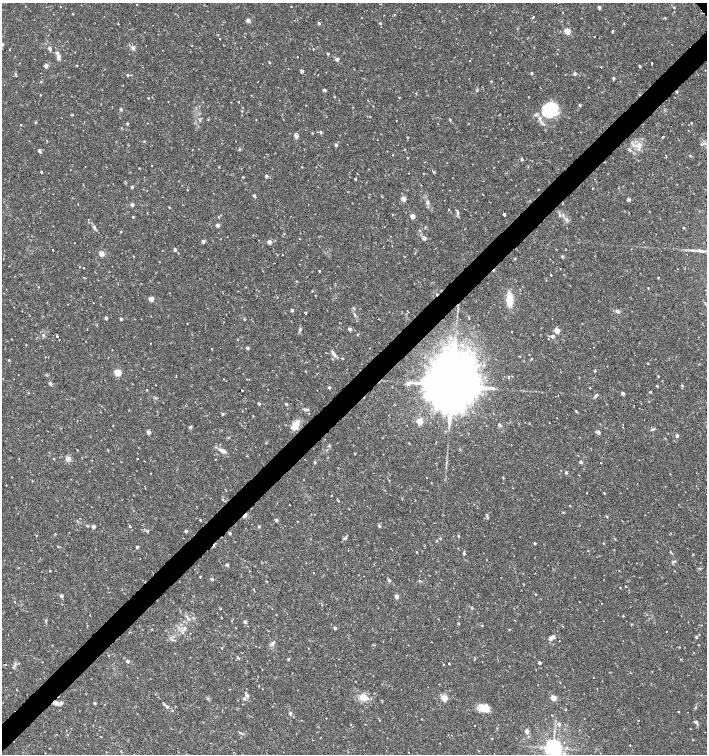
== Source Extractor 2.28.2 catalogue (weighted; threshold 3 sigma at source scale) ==
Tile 7 of 4 x 4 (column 3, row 2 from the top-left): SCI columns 3028-4436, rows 3008-4510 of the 5991 x 6017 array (HDU 1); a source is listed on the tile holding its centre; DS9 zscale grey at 2 x 2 block average (1 PNG px = mean of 2 x 2 image px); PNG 709 x 756 px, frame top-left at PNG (2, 3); no overlay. Shown black and unused: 4% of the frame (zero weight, under 2 of 3 exposures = <1% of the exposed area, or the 3 px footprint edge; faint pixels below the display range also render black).
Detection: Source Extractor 2.28.2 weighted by HDU 2 'WHT'; one run over the whole footprint, this tile lists its part. Background 0.0173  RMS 0.0019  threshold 0.00854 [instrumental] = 3 sigma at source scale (4.5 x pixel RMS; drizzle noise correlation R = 1.50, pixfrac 1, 0.0396/0.0396 arcsec/px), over >= 5 px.
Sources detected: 375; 28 cosmic-ray / hot-pixel residue — not listed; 1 coinciding with a brighter row at this scale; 11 inside a brighter listed object's ellipse — not listed separately; the other 335 listed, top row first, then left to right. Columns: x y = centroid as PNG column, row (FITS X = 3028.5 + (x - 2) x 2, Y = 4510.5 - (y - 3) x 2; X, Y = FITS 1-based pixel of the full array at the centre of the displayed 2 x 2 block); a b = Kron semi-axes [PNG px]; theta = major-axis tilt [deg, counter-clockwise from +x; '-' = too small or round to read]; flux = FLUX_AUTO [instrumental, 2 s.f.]
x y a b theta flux
137 4 2 2 - 0.23
60 7 2 2 - 0.17
599 7 2 2 - 2.1
674 7 3 2 - 0.39
73 14 2 2 - 0.42
395 15 3 2 - 0.33
533 17 3 2 - 0.31
248 20 3 2 - 3.1
319 23 2 2 - 1.2
380 23 3 2 - 0.41
118 24 2 2 - 0.23
152 25 2 2 - 2.3
567 31 3 3 - 12
612 32 3 2 - 0.35
594 37 2 2 - 0.18
219 39 2 2 - 0.17
360 42 2 2 - 0.76
2 44 2 2 - 1.5
192 45 2 2 - 0.17
133 47 3 2 - 2.9
50 48 3 2 - 2.2
328 53 2 2 - 0.69
297 56 2 2 - 0.15
58 57 7 4 -75 1.3
337 59 3 2 - 2.1
269 62 3 2 - 0.41
652 63 2 2 - 1.7
76 65 2 2 - 0.26
46 66 2 2 - 3.5
640 66 2 2 - 0.67
601 67 2 2 - 1
302 71 3 2 - 1.5
532 73 3 2 - 0.6
16 74 3 3 - 0.54
575 74 2 2 - 1.4
128 75 3 2 - 0.68
613 78 3 2 - 1.3
40 81 3 2 - 0.27
324 90 2 2 - 1.7
40 95 2 2 - 0.25
251 95 2 2 - 0.16
334 96 3 2 - 0.2
148 98 2 2 - 0.29
238 102 2 2 - 0.22
306 105 2 2 - 0.15
579 105 3 2 - 0.72
545 108 24 12 51 8.6
121 109 2 2 - 1.3
242 111 2 2 - 0.32
72 115 4 2 - 0.31
370 117 2 2 - 0.27
450 119 3 2 - 0.58
200 120 4 3 - 0.62
208 120 2 2 - 0.23
36 122 3 3 - 0.45
84 122 2 2 - 0.2
127 123 3 3 - 0.33
468 123 2 2 - 0.17
691 123 2 2 - 0.33
21 125 2 2 - 0.28
321 132 3 3 - 0.94
312 133 3 2 - 0.25
296 136 2 2 - 3.7
663 136 2 2 - 5.2
407 137 2 2 - 0.39
144 141 3 2 - 0.33
222 143 2 2 - 0.42
701 144 3 2 - 0.37
336 145 2 2 - 1.4
638 145 11 6 28 3.3
404 149 2 2 - 0.21
39 150 3 2 - 1.7
392 155 2 2 - 0.23
666 155 2 2 - 0.71
690 155 3 2 - 0.41
407 158 2 2 - 0.38
522 159 2 2 - 0.87
219 167 2 2 - 0.21
139 168 3 2 - 0.23
432 170 2 2 - 1.8
41 172 2 2 - 0.55
434 172 2 2 - 0.47
423 173 2 2 - 0.21
266 176 2 2 - 1.7
242 177 3 2 - 0.31
355 179 2 2 - 0.57
594 179 2 2 - 0.29
113 184 2 2 - 1.2
132 187 2 2 - 1.4
593 188 2 2 - 0.22
538 190 2 2 - 1.2
348 192 2 2 - 0.16
254 195 2 2 - 1.2
382 196 3 2 - 0.31
163 197 2 2 - 0.51
403 199 3 2 - 5.7
629 199 2 2 - 2
444 200 2 2 - 0.23
427 202 5 4 - 0.82
78 204 2 2 - 0.16
132 205 2 2 - 2.3
169 207 2 2 - 0.37
448 209 2 2 - 0.59
457 212 9 2 -81 0.76
504 214 2 2 - 1.2
560 215 3 2 - 0.58
412 216 3 2 - 5
133 217 2 2 - 0.58
219 217 3 2 - 0.28
566 219 4 4 - 0.86
88 220 3 2 - 0.37
217 225 2 2 - 3.1
94 227 4 3 - 0.69
684 228 2 2 - 0.36
284 234 2 2 - 0.27
424 238 6 4 64 0.85
203 241 2 2 - 2.1
269 242 2 2 - 3.6
175 249 2 2 - 1.5
566 249 2 2 - 0.24
52 250 2 2 - 0.54
701 251 14 4 -5 2.3
101 254 3 2 - 7.2
133 256 2 2 - 0.28
562 256 3 2 - 0.79
515 258 2 2 - 0.51
83 268 2 2 - 0.6
560 269 2 2 - 0.69
319 271 2 2 - 0.75
551 275 2 2 - 0.37
658 278 2 2 - 0.43
297 281 2 2 - 0.24
38 287 2 2 - 0.23
648 288 2 2 - 0.35
151 299 3 2 - 6.7
509 299 11 5 -90 8.6
67 304 2 2 - 0.31
292 310 2 2 - 1.7
617 311 5 4 - 1.1
305 313 2 2 - 0.7
106 318 2 2 - 1.2
121 319 2 2 - 1
244 319 3 2 - 0.38
187 323 2 2 - 0.2
340 323 2 2 - 0.25
300 329 4 3 - 0.8
350 329 2 2 - 2.5
557 330 3 2 - 7.7
512 332 2 2 - 0.24
358 334 3 2 - 0.32
43 335 3 3 - 0.63
57 336 2 2 - 2.6
553 336 2 2 - 1.8
237 339 2 2 - 0.16
150 343 2 2 - 0.41
462 345 5 4 - 0.98
247 348 2 2 - 1.5
212 349 2 2 - 0.17
334 354 7 4 -56 1.4
519 356 2 2 - 0.28
45 357 2 2 - 0.16
531 359 3 2 - 0.33
9 360 3 2 - 0.37
648 364 2 2 - 0.37
484 365 3 3 - 0.73
305 371 2 2 - 0.27
595 371 2 2 - 0.66
117 372 3 3 - 17
512 376 2 2 - 0.22
658 376 2 2 - 0.34
508 377 3 2 - 0.33
247 379 3 2 - 0.19
50 384 3 2 - 1.5
408 384 5 5 - 1
452 385 17 12 -57 6000
657 386 3 2 - 0.41
329 387 2 2 - 1.1
590 388 2 2 - 0.52
147 390 2 2 - 0.26
242 391 2 2 - 5.4
650 392 2 2 - 0.59
28 393 2 2 - 0.22
623 393 2 2 - 1.7
596 395 7 2 53 0.66
259 403 2 2 - 1.5
286 404 2 2 - 1.2
306 409 7 3 -10 0.9
129 410 2 2 - 0.21
576 411 3 2 - 0.62
41 412 2 2 - 0.19
222 414 3 2 - 0.92
253 416 3 2 - 0.19
419 421 3 3 - 12
549 422 2 2 - 0.14
529 423 2 2 - 0.22
499 425 4 4 - 0.66
113 426 2 2 - 0.34
190 427 3 3 - 0.71
295 428 15 5 55 3.3
652 429 5 3 - 0.76
148 432 2 2 - 2.7
598 432 2 2 - 3.4
677 436 2 2 - 1.4
228 438 2 2 - 0.29
266 443 3 2 - 0.26
409 443 3 2 - 0.27
329 445 3 2 - 0.34
224 451 8 4 -20 1.4
355 453 2 2 - 0.32
68 458 7 5 6 1.7
54 459 3 2 - 0.29
137 459 2 2 - 0.81
315 462 3 3 - 0.41
581 462 2 2 - 1.4
601 463 2 2 - 0.63
561 471 2 2 - 0.34
566 472 2 2 - 1.3
151 473 2 2 - 0.17
426 477 2 2 - 0.2
503 477 3 2 - 0.32
431 483 2 2 - 0.19
6 485 2 2 - 0.24
144 486 2 2 - 0.26
586 493 2 2 - 4.4
604 493 3 2 - 0.32
331 496 2 2 - 0.27
222 499 2 2 - 0.4
534 499 2 2 - 0.47
338 501 2 2 - 0.46
289 505 2 2 - 0.17
570 506 2 2 - 0.23
245 515 4 2 - 2.6
486 515 4 2 - 0.47
607 517 3 2 - 0.37
200 520 2 2 - 0.49
276 520 2 2 - 1.4
78 521 5 2 - 0.39
87 525 3 2 - 0.51
259 526 2 2 - 0.78
379 526 2 2 - 1.7
93 527 2 2 - 2.7
130 527 2 2 - 0.24
147 531 2 2 - 1.4
186 531 2 2 - 1.4
230 533 2 2 - 1.2
55 534 3 2 - 0.2
36 535 3 2 - 0.26
458 536 2 2 - 0.6
345 538 6 3 41 0.69
440 538 3 3 - 0.37
615 539 2 2 - 0.24
436 541 3 3 - 0.29
535 543 3 2 - 0.53
603 543 2 2 - 0.27
58 546 3 2 - 0.38
137 547 2 2 - 1.4
417 551 2 2 - 0.63
464 553 2 2 - 22
671 553 4 2 - 0.32
674 561 3 3 - 0.47
227 565 2 2 - 1.5
18 568 3 2 - 0.18
50 571 3 2 - 0.23
200 577 2 2 - 0.33
212 579 2 2 - 1.6
389 580 3 2 - 0.88
266 581 3 2 - 0.27
420 581 4 2 - 0.32
523 584 2 2 - 0.23
625 586 2 2 - 0.21
620 588 2 2 - 0.23
254 589 2 2 - 0.21
535 595 2 2 - 0.94
61 596 3 2 - 1.5
397 596 2 2 - 4.2
14 602 2 2 - 0.18
602 603 2 2 - 1.2
472 608 3 2 - 0.37
220 609 2 2 - 0.25
623 616 2 2 - 0.42
221 617 2 2 - 0.3
193 618 3 3 - 0.37
46 620 3 2 - 0.31
232 620 2 2 - 0.19
515 621 2 2 - 0.22
245 622 2 2 - 1.8
458 623 3 2 - 0.35
482 625 3 2 - 0.23
335 628 3 3 - 0.83
151 630 2 2 - 0.36
666 631 2 2 - 0.35
699 634 2 2 - 0.2
551 637 7 4 52 1.7
696 637 3 2 - 0.75
172 640 4 3 - 0.7
559 641 2 2 - 3.3
272 643 10 3 52 1.1
698 645 2 2 - 0.22
679 647 2 2 - 0.2
221 648 2 2 - 0.4
109 655 2 2 - 0.32
238 658 3 3 - 0.57
288 659 2 2 - 1
128 661 2 2 - 1.9
449 663 2 2 - 0.68
540 663 2 2 - 1.5
443 664 2 2 - 0.23
593 677 2 2 - 0.36
262 689 2 2 - 2.4
247 695 3 3 - 1.4
363 698 11 7 5 4.8
444 698 3 3 - 11
553 698 3 2 - 9.1
95 703 2 2 - 1.2
57 704 8 4 -52 1.4
167 706 6 3 -54 0.84
482 708 15 8 -15 5
695 708 3 3 - 0.34
565 709 2 2 - 0.35
172 710 2 2 - 0.26
678 711 2 2 - 0.42
687 712 2 2 - 0.49
290 713 3 2 - 1.2
552 715 2 2 - 0.46
422 719 2 2 - 0.22
380 720 2 2 - 0.23
638 720 2 2 - 0.38
696 722 7 3 -52 0.95
351 724 2 2 - 0.2
559 724 4 3 - 0.92
527 731 2 2 - 3.3
693 740 2 2 - 0.23
630 745 2 2 - 0.21
553 748 4 4 - 250
564 754 4 3 - 0.91
Overlapping masked pixels (flux is a lower limit): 2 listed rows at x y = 452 385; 245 515
Isophote crosses this tile's border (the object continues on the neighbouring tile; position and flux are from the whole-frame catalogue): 4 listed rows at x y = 2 44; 701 251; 553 748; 564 754
Diffuse or blended objects may show on this block-average render without a row.